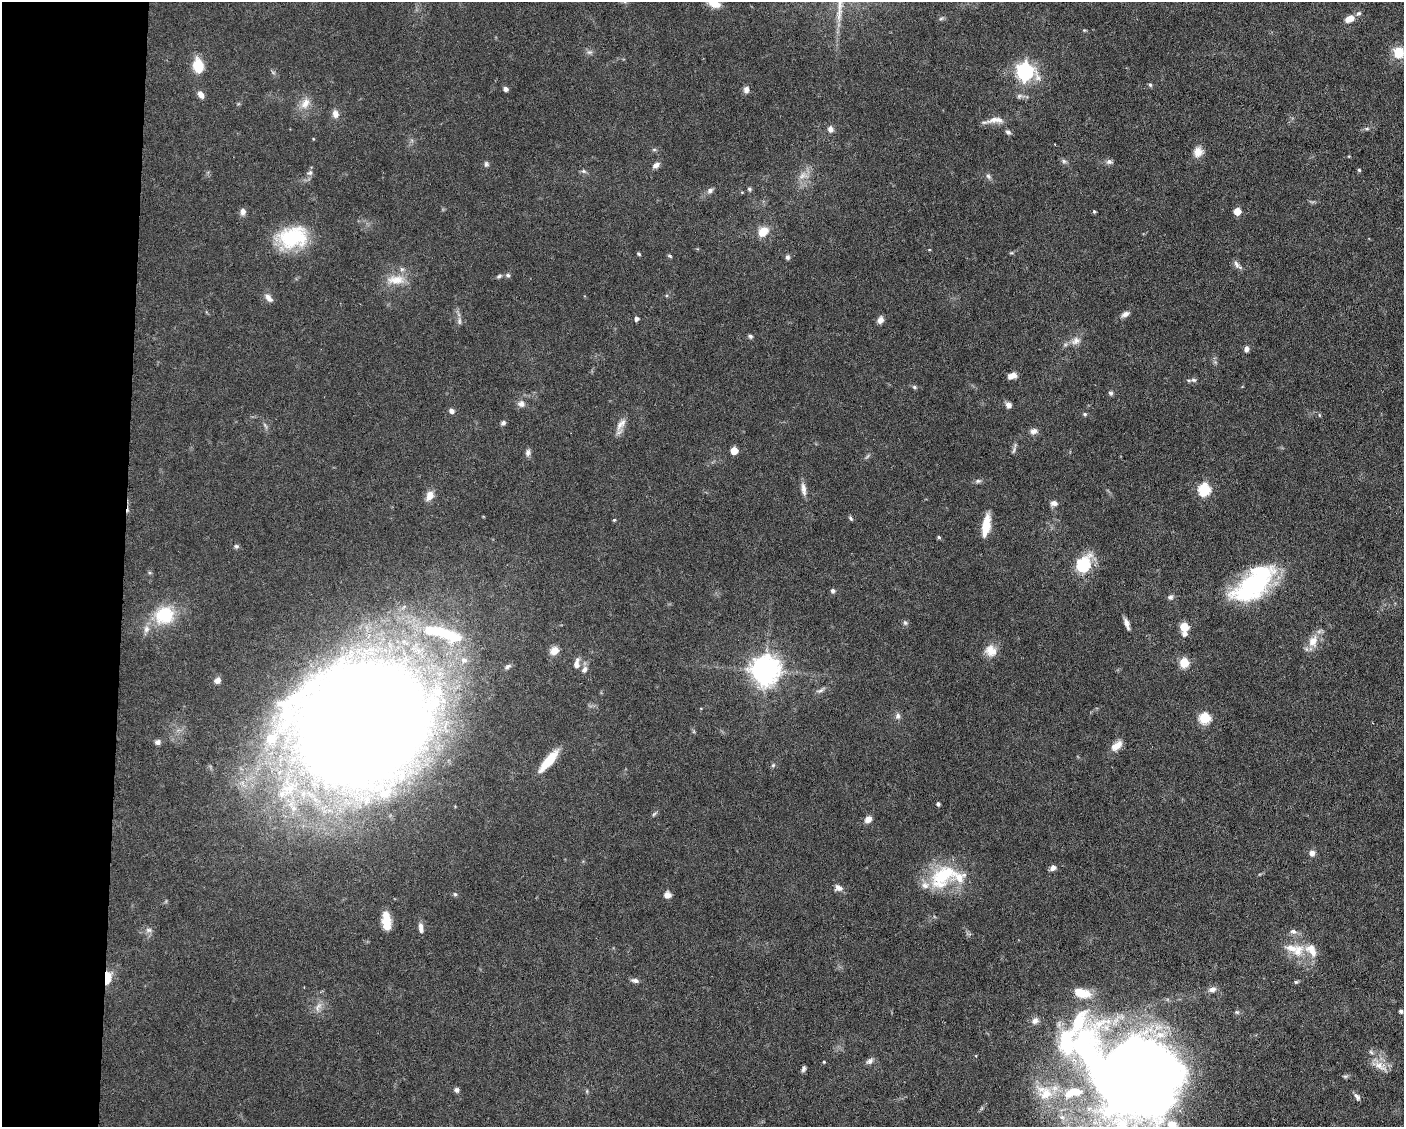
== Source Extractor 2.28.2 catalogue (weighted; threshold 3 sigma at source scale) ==
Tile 4 of 3 x 4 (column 1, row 2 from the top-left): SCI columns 109-1510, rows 2253-3377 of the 4529 x 4503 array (HDU 1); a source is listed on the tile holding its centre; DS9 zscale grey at full resolution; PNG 1406 x 1129 px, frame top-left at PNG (2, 2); no overlay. Shown black and unused: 9% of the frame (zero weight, under 3 of 6 exposures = <1% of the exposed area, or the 3 px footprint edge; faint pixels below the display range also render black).
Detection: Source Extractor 2.28.2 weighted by HDU 2 'WHT'; one run over the whole footprint, this tile lists its part. Background 0.0625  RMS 0.0034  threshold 0.0138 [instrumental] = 3 sigma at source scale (4.09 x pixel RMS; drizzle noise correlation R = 1.36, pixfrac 0.8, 0.05/0.05 arcsec/px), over >= 5 px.
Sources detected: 155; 1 too faint to see at this stretch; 2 inside a brighter object's white glare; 1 cosmic-ray / hot-pixel residue — not listed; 12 inside a brighter listed object's ellipse — not listed separately; the other 139 listed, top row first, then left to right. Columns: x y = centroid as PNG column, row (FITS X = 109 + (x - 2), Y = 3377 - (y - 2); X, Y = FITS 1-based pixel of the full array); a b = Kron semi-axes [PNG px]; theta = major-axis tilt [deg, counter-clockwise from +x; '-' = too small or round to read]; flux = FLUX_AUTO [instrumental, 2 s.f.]
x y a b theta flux
714 4 16 9 -15 3.3
1359 13 8 6 29 0.74
941 18 7 5 29 0.55
1349 19 9 6 21 3.5
589 52 8 4 0 0.73
1399 52 15 14 - 5.5
198 66 12 9 -79 9.3
1025 72 7 7 - 100
1150 85 5 4 - 0.53
506 89 5 4 - 1.3
746 90 8 7 - 1.4
201 94 9 6 -55 1.8
305 103 16 10 59 3.4
335 114 10 7 -80 2
995 120 24 8 3 3
830 129 8 7 - 1.4
1367 129 8 4 8 0.61
1008 132 8 5 -28 0.79
654 150 6 4 0 0.45
1198 152 13 11 80 2.9
1064 161 7 5 -45 0.71
1109 162 9 7 0 1
486 164 8 6 -73 0.71
656 165 9 6 29 1.4
1359 170 5 4 - 0.38
584 171 7 5 -21 0.69
310 173 8 7 - 1.1
803 175 16 9 13 2.8
988 176 8 6 -46 0.83
749 189 6 5 - 0.51
710 190 8 6 26 1
243 211 9 7 85 1.4
1094 211 5 4 - 0.43
1237 211 5 5 - 5.3
763 232 12 9 42 4.6
292 237 35 24 15 21
1011 253 6 3 17 0.38
639 254 5 4 - 0.39
670 256 7 4 -27 0.42
787 257 6 5 - 0.77
1237 265 15 5 -46 1.3
508 275 6 5 - 0.68
499 276 7 5 36 0.62
396 280 26 12 3 5.6
269 298 12 7 -49 1.7
1125 314 11 6 28 1.3
636 319 4 4 - 1.1
880 320 8 6 67 1.6
459 321 12 5 -88 1
750 336 6 5 - 0.7
1076 341 14 10 27 2.5
1246 349 7 6 - 1.1
1012 376 10 6 18 2
1194 380 9 5 -15 0.88
914 387 7 5 -28 0.57
1111 393 6 5 - 0.62
521 404 10 8 -21 1.5
1008 405 7 7 - 1.3
451 411 6 5 - 1.2
1085 414 6 4 -21 0.49
503 423 6 5 - 0.78
621 424 20 8 51 2.6
265 425 10 3 -61 0.68
1034 431 10 7 9 1.3
1014 450 11 3 70 0.72
734 451 5 5 - 5.7
528 453 10 6 80 1.1
978 481 8 5 1 0.75
803 489 18 6 -81 1.9
1204 489 6 6 - 32
430 495 12 8 69 2.9
1054 503 9 6 2 1.4
851 518 6 4 -70 0.5
614 520 4 4 - 0.34
986 525 26 9 80 5.9
938 537 5 4 - 0.49
236 546 6 6 - 0.65
1083 565 8 6 62 44
1254 584 51 24 42 43
833 591 5 5 - 0.87
1170 597 8 7 - 0.87
164 615 26 22 18 13
905 623 7 5 -67 0.67
1127 624 12 5 -70 1.7
1184 627 6 5 - 11
442 633 68 19 -16 34
1185 633 6 5 - 1.2
1313 641 16 12 76 4.5
554 651 12 9 33 2.7
991 651 14 13 - 4.2
464 660 10 9 - 2.5
1184 663 5 5 - 16
577 664 15 8 81 2.2
508 666 9 5 33 0.74
584 670 11 6 57 1.3
765 670 9 9 - 410
217 680 8 7 - 1.6
820 690 12 5 23 0.99
898 716 8 7 - 1.1
1205 718 6 6 - 27
363 724 69 54 38 2200
270 738 16 13 29 4.4
157 742 7 6 - 0.91
1116 746 15 8 38 3.2
549 761 28 8 50 8
773 765 6 5 - 0.52
289 789 36 32 71 34
384 792 32 20 -42 11
938 804 4 4 - 0.76
654 814 7 4 45 0.53
868 819 9 6 42 2
1312 853 8 7 - 1.4
1053 868 6 5 - 1.6
943 876 42 25 38 19
838 888 9 7 -14 1.7
455 894 5 5 - 0.52
667 895 8 7 - 1.7
386 921 19 9 -84 5.9
421 928 13 5 -84 1.6
149 930 10 6 -1 1.2
1293 931 9 6 -9 1.1
1298 950 20 15 68 6.3
107 978 9 5 82 10
635 980 10 5 -13 1
1212 989 11 7 19 1.5
318 1007 14 6 46 1.8
1401 1011 4 3 - 0.82
1237 1012 6 5 - 0.53
1084 1047 166 55 -60 140
870 1061 11 7 32 1.2
824 1062 4 3 - 0.27
1380 1066 22 8 -32 3.2
803 1069 7 4 74 0.82
1345 1076 8 4 8 0.56
1138 1085 79 53 70 430
456 1090 6 6 - 0.83
1045 1092 29 20 -37 12
1357 1097 10 5 -55 1.1
1062 1117 10 7 -42 1.9
Overlapping masked pixels (flux is a lower limit): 1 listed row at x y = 107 978
Isophote crosses this tile's border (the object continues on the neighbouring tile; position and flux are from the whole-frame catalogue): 2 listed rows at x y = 714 4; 1138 1085